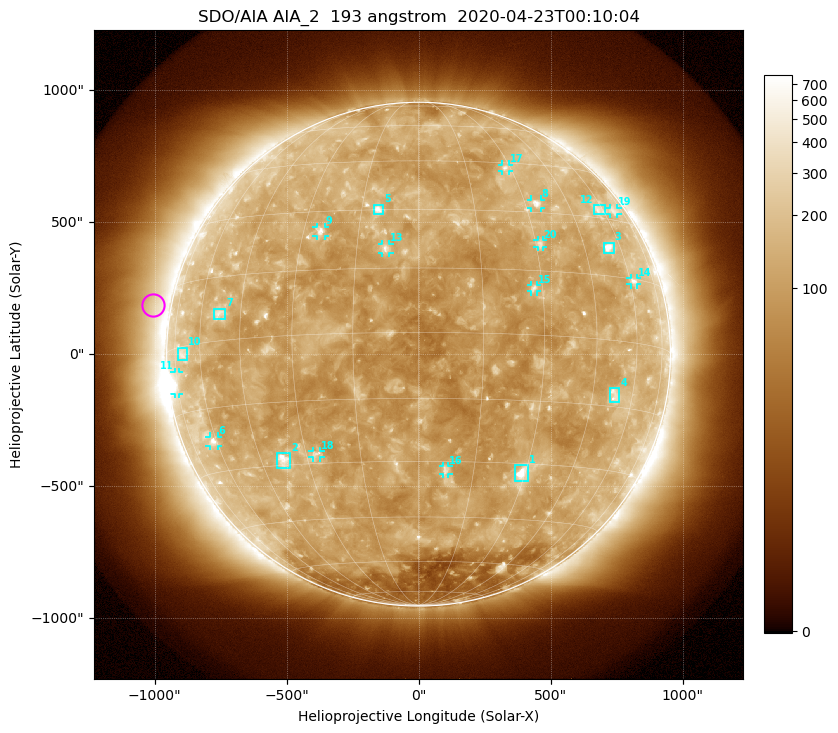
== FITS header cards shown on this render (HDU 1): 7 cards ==
TELESCOP= 'SDO/AIA'
INSTRUME= 'AIA_2'
WAVELNTH=                  193
WAVEUNIT= 'angstrom'
DATE-OBS= '2020-04-23T00:10:04.84'
CTYPE1  = 'HPLN-TAN'
CTYPE2  = 'HPLT-TAN'

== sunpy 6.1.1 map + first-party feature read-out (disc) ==
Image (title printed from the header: SDO/AIA AIA_2  193 angstrom  2020-04-23T00:10:04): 1024 x 1024 px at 2.4 arcsec/px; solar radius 954 arcsec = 398 px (full disc in frame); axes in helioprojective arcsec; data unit not stated in the header (colour bar unlabelled)
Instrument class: DISC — disc imager (sunpy class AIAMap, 193 A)
Bright regions (active regions / flare kernels): reference = the median radial profile (limb darkening/brightening removed); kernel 9 px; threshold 5 sigma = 164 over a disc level ~112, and >= 1.15x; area >= 12 px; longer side >= 10 px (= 24 arcsec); searched inside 0.97 R_sun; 23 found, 20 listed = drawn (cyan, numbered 1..; 12 of them under ~33 arcsec drawn as corner ticks so the feature stays visible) (cap 20 boxes per figure: the strongest are kept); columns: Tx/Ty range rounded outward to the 5 arcsec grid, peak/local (2 s.f.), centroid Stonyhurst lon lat
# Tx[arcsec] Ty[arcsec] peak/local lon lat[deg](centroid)
1 365..415 -480..-420 10 +29 -32
2 -535..-485 -435..-375 7.7 -37 -29
3 700..740 385..425 7 +54 +22
4 725..760 -185..-130 3.6 +53 -12
5 -170..-135 530..570 6.1 -11 +30
6 -795..-760 -350..-310 4.7 -62 -23
7 -775..-730 135..175 3.6 -52 +6
8 425..465 555..585 5.2 +34 +33
9 -390..-355 445..485 4.9 -25 +25
10 -910..-875 -25..25 2.7 -69 -2
11 -925..-905 -150..-65 4.5 -75 -8
12 665..705 530..565 2.7 +58 +32
13 -140..-110 385..420 4.6 -8 +20
14 805..830 265..290 3.2 +62 +14
15 425..450 235..265 4 +28 +11
16 90..115 -455..-425 3.9 +7 -32
17 315..340 690..720 3.1 +28 +43
18 -400..-370 -390..-365 3.3 -27 -28
19 725..755 530..555 2.2 +67 +33
20 450..470 405..435 3.2 +31 +22
Off-limb structures (1.02-1.3 R_sun): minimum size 162 px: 7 found; the strongest spans PA ~40..105 deg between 1.02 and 1.3 R_sun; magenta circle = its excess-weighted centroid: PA ~80 deg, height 1.07 R_sun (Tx ~-1005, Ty ~185 arcsec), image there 1.7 x the reference